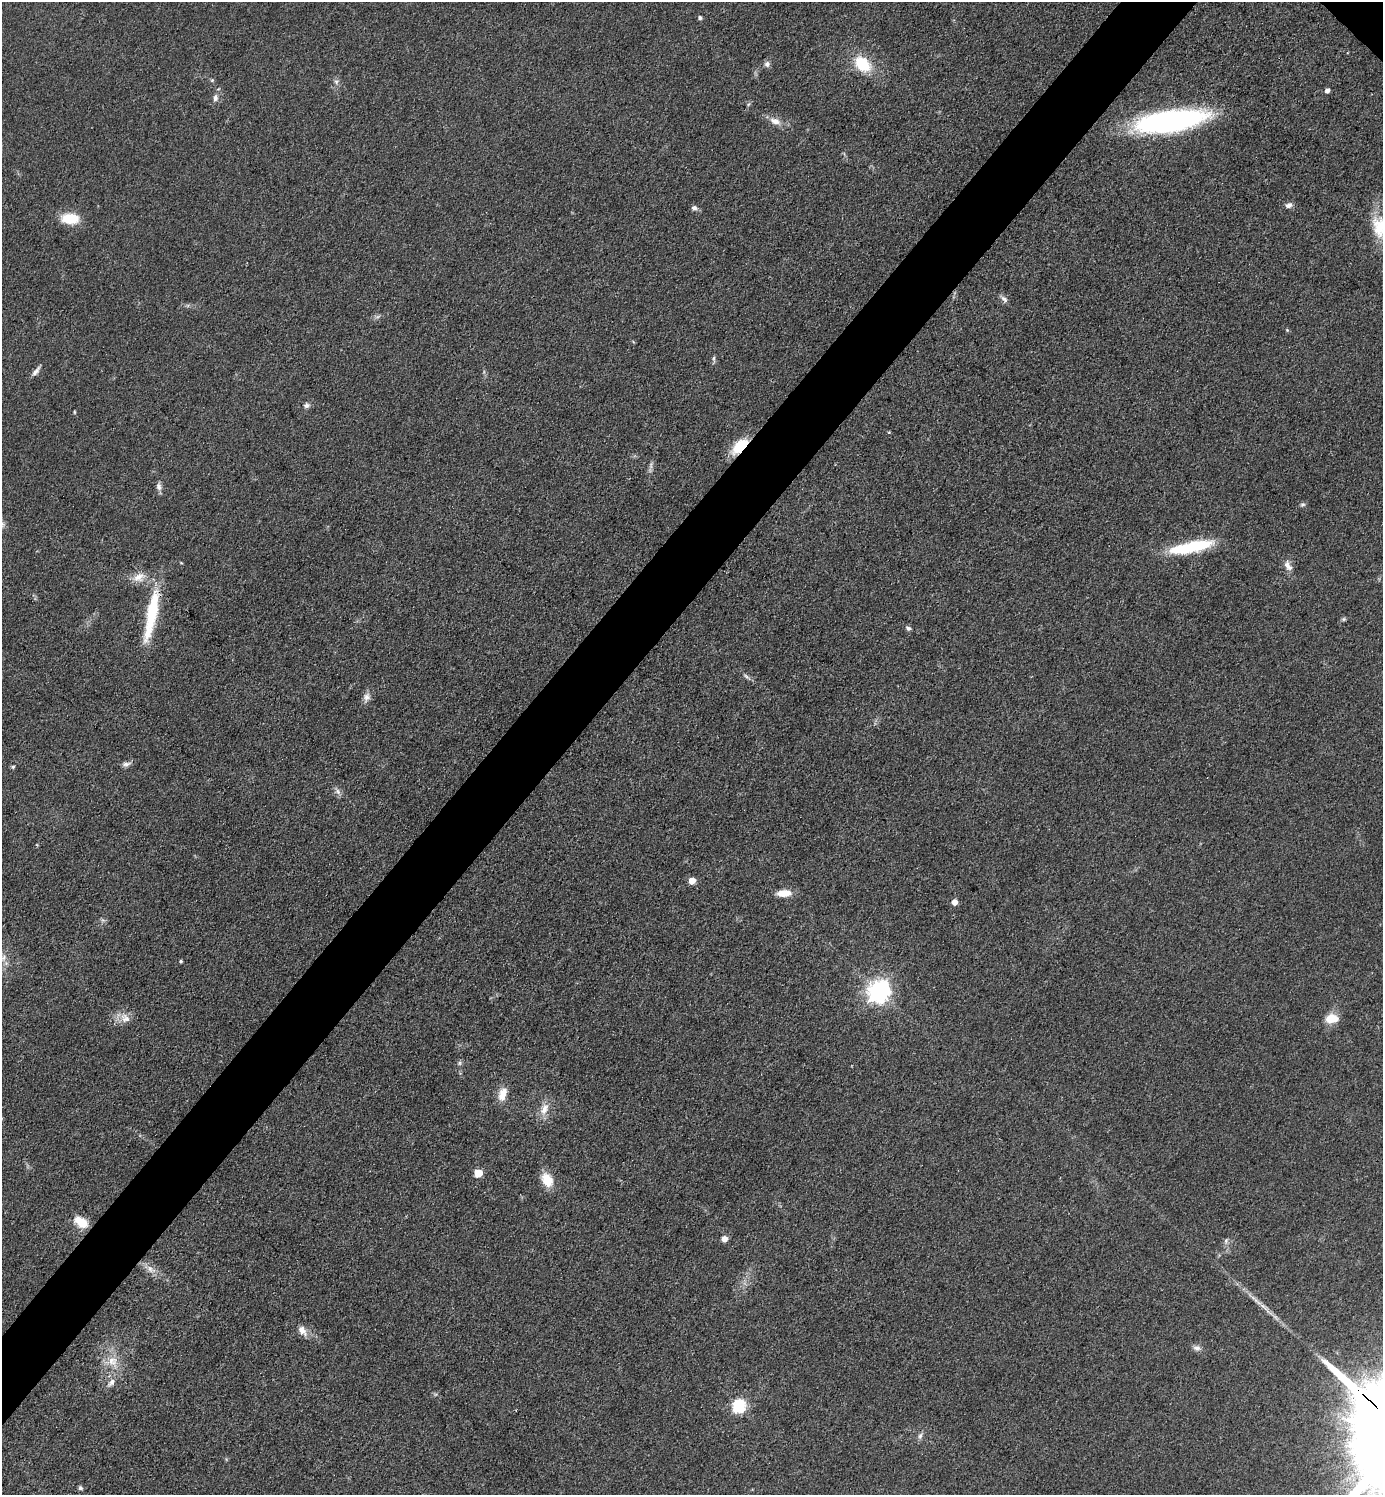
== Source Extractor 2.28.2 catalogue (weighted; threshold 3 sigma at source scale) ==
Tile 7 of 4 x 4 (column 3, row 2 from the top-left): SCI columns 3059-4439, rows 2988-4480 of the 5976 x 5974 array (HDU 1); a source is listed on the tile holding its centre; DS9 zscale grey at full resolution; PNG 1385 x 1497 px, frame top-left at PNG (2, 2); no overlay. Shown black and unused: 5% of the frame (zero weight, under 3 of 4 exposures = <1% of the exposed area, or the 3 px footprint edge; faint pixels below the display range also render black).
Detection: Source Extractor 2.28.2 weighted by HDU 2 'WHT'; one run over the whole footprint, this tile lists its part. Background 0.0799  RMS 0.0063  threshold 0.0285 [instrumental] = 3 sigma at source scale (4.5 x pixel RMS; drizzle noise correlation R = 1.50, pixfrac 1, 0.05/0.05 arcsec/px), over >= 5 px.
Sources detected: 64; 1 too faint to see at this stretch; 1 cosmic-ray / hot-pixel residue — not listed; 2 inside a brighter listed object's ellipse — not listed separately; the other 60 listed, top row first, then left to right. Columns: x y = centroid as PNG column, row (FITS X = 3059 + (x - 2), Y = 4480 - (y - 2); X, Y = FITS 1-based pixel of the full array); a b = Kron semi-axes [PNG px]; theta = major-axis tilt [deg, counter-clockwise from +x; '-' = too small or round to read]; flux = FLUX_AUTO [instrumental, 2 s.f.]
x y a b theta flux
700 18 4 4 - 1.7
767 64 8 7 - 2.2
862 64 19 13 -43 23
212 80 5 5 - 0.89
336 82 6 6 - 1.6
1327 91 4 4 - 2.8
215 98 9 6 79 2.6
775 121 16 9 -18 5.6
1170 121 66 19 9 160
1289 205 9 7 14 2.5
694 208 8 6 -11 1.9
70 219 17 10 -2 19
1379 227 31 18 -79 21
1004 299 11 6 -44 2.3
1287 330 4 4 - 0.69
714 358 8 4 -83 1.2
36 371 14 5 52 2.8
306 405 8 7 - 1.9
74 412 5 3 - 0.6
889 432 4 4 - 0.54
740 446 22 11 45 18
159 487 10 7 -71 2.8
1302 504 7 5 17 1.2
1191 547 46 11 12 40
181 563 5 3 - 0.54
1288 566 16 8 -59 4.5
138 577 17 11 31 6.8
152 611 58 13 80 36
1344 619 6 4 89 0.96
908 628 7 5 -27 1.5
747 677 14 4 -40 1.9
366 697 13 9 71 3.6
126 764 12 6 11 2.4
13 767 5 4 - 1
338 792 10 7 -47 2.5
692 881 5 5 - 8.1
784 893 16 8 1 9
955 902 5 5 - 5.2
3 958 13 6 58 4.3
181 961 4 4 - 0.95
879 991 8 7 - 460
125 1018 15 12 -37 6.3
1331 1019 13 9 6 11
459 1063 6 5 - 1.2
502 1094 19 10 72 7.6
544 1109 18 10 67 7.3
478 1173 5 5 - 18
547 1180 17 11 -63 12
81 1222 17 10 -33 12
724 1239 5 5 - 5.1
1226 1241 7 6 - 1.6
151 1269 16 8 -35 5.4
1253 1298 12 3 -35 2.2
302 1331 16 9 -52 5.2
1197 1348 11 6 -5 2.6
113 1361 18 14 -64 11
111 1382 14 7 50 3.8
739 1406 6 6 - 93
920 1436 9 5 63 1.9
80 1488 6 5 - 1.2
Overlapping masked pixels (flux is a lower limit): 1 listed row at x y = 740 446
Isophote crosses this tile's border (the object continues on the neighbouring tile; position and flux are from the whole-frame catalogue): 2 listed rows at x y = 1379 227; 3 958